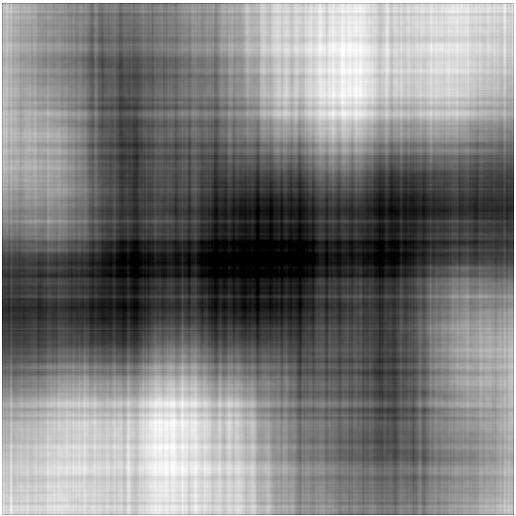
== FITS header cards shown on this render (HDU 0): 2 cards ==
NAXIS1  =                  512
NAXIS2  =                  512

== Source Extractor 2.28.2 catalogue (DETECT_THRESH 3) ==
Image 512 x 512 px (HDU 0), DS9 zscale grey, 1 PNG px = 1 image px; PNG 516 x 516 px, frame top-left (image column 1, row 512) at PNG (2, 3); no overlay
Background 0.621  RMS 0.071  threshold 0.213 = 3 sigma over >= 5 px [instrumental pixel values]
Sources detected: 8; all 8 listed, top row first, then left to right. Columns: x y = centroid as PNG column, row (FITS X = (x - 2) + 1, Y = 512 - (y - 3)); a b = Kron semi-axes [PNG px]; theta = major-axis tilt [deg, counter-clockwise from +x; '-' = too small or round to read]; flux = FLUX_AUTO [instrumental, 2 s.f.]
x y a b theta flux
277 113 22 13 -7 130
321 114 14 10 0 67
343 114 7 7 - 27
183 403 18 14 -3 120
205 403 11 9 -15 48
230 404 19 18 - 160
252 404 10 9 - 40
229 424 26 10 86 120